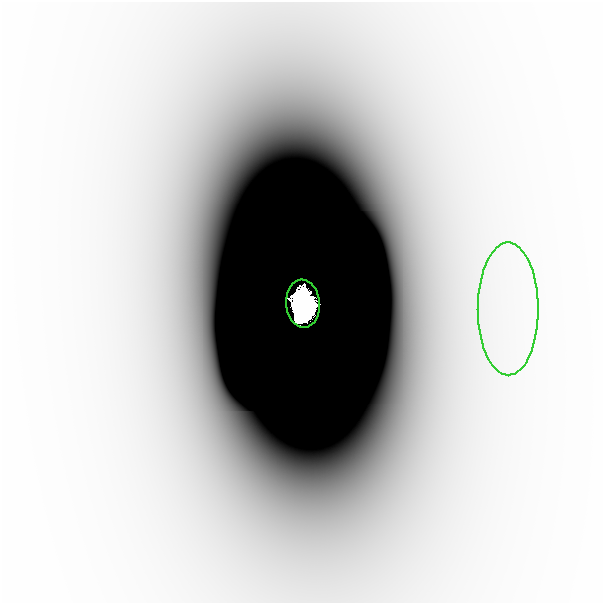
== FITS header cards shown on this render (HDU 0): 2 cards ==
NAXIS1  =                  601
NAXIS2  =                  601

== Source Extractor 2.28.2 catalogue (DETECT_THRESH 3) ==
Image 601 x 601 px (HDU 0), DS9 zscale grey, 1 PNG px = 1 image px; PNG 605 x 605 px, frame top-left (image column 1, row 601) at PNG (0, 2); each listed source drawn as its Kron ellipse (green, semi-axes under 4 px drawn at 4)
Background -3.50e-10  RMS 1.0e-10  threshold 3.11e-10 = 3 sigma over >= 5 px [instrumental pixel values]
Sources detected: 3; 1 with non-positive FLUX_AUTO (blend fragments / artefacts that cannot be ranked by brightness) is neither listed nor drawn; the other 2 listed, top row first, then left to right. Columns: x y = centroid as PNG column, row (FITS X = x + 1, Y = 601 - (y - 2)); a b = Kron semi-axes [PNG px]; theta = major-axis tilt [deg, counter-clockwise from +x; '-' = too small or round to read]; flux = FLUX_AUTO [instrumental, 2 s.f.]
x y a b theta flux
301 304 24 17 -85 2.3e+01
506 309 66 30 -90 1.6e-06
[1 non-positive-flux detection neither listed nor drawn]